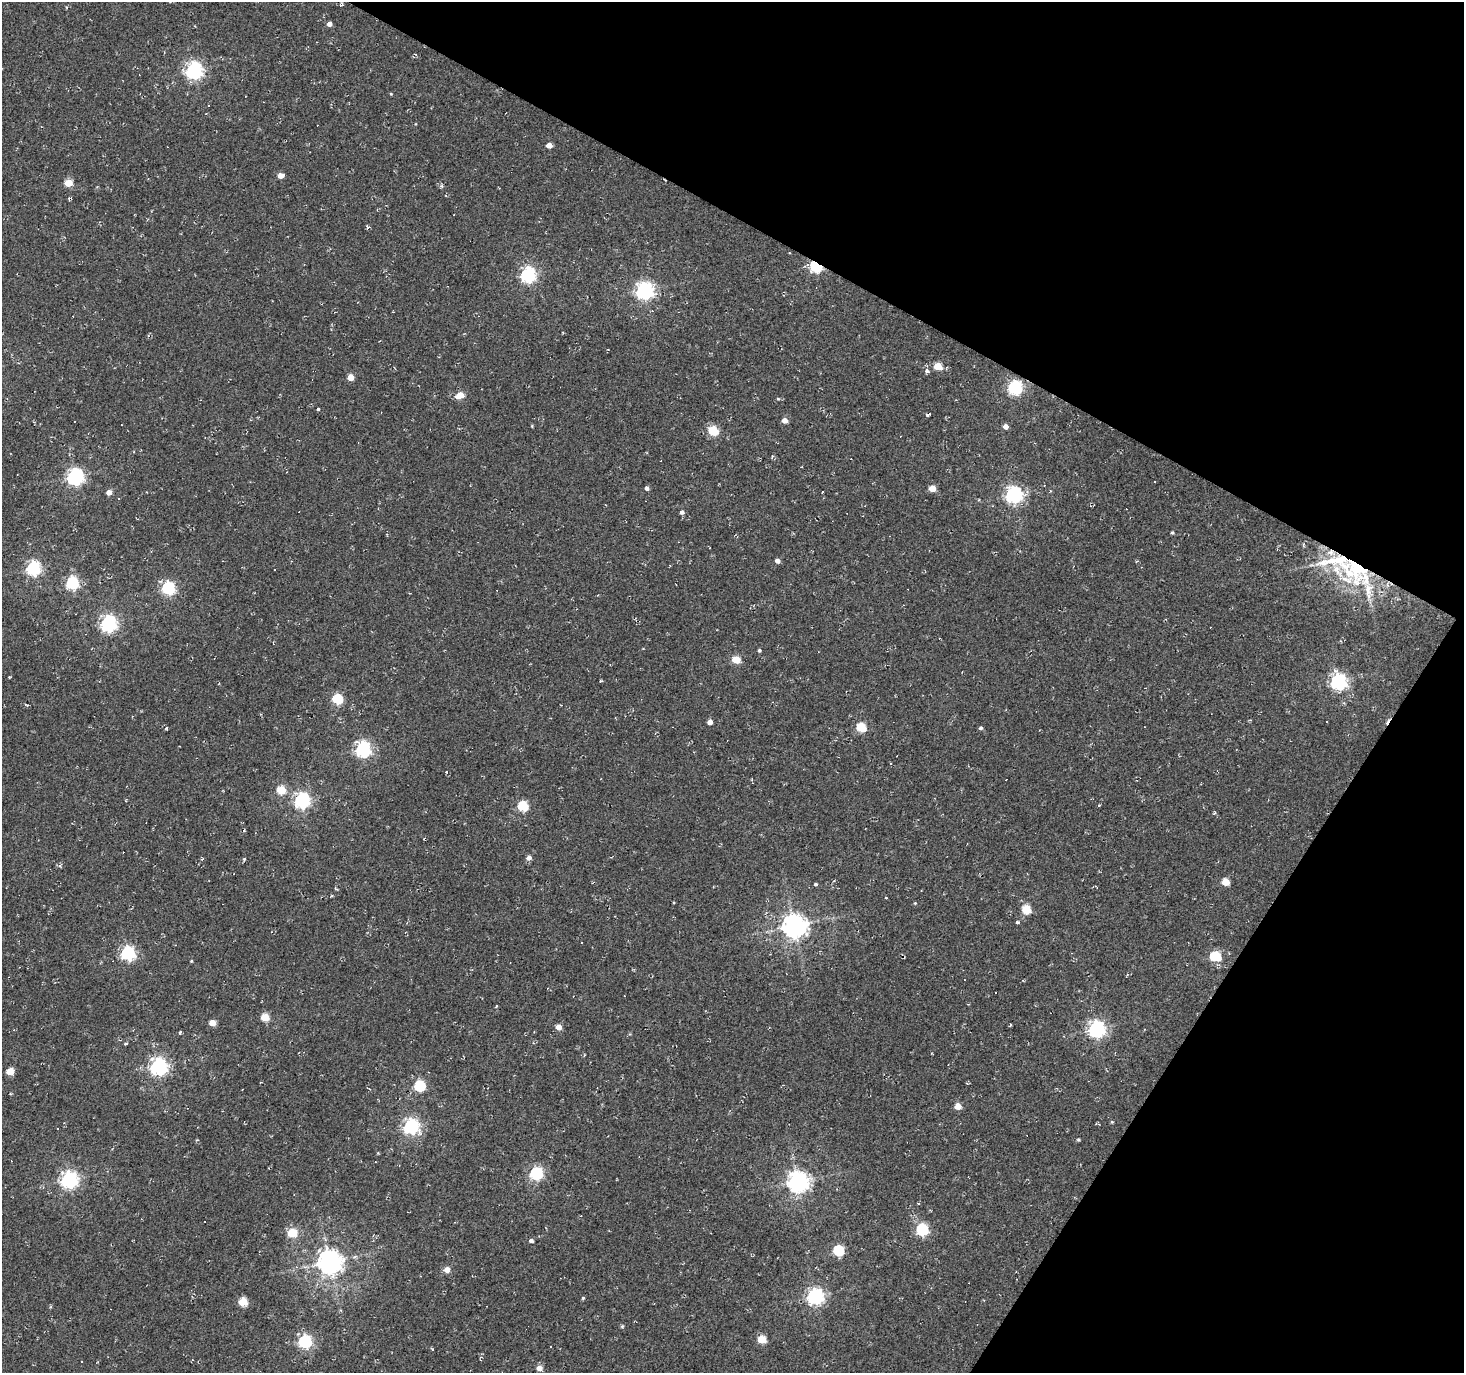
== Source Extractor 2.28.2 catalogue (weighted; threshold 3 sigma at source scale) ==
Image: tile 8 of 4 x 4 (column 4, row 2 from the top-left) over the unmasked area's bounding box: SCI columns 4386-5847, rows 2932-4302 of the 5853 x 5930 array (HDU 1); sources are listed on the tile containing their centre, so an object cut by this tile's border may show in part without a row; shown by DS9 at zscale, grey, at full resolution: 1 PNG px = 1 image px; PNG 1466 x 1375 px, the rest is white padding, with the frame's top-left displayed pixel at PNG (2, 2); no overlay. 27% of this frame is shown black and not used: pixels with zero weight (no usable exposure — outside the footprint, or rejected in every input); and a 3 px margin inside the footprint's outer edge (the drizzle kernel's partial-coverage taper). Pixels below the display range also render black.
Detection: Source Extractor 2.28.2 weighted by HDU 2 'WHT'; one run over the whole footprint, this tile lists its part. Background 0.0019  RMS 0.0051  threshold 0.0231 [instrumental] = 3 sigma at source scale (4.5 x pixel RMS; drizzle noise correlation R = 1.50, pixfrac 1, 0.0396/0.0396 arcsec/px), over >= 5 px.
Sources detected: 138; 31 cosmic-ray / hot-pixel residue — not listed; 4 inside a brighter listed object's ellipse — not listed separately; the other 103 listed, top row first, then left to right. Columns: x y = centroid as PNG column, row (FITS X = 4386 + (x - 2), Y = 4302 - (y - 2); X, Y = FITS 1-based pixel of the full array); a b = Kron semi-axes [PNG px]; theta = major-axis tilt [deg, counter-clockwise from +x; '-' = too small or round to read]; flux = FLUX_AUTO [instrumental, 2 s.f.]
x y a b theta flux
66 7 5 3 - 0.46
329 24 4 4 - 2.8
194 70 7 7 - 180
391 94 4 3 - 0.46
208 105 2 2 - 0.34
549 145 5 4 - 5.4
281 176 5 4 - 4.5
68 183 5 4 - 14
367 227 7 4 -86 0.72
807 265 5 4 - 1.4
816 266 6 5 - 77
528 275 6 6 - 130
644 290 7 7 - 190
938 366 5 5 - 13
927 371 6 5 - 1.4
351 377 5 5 - 7.8
1015 387 6 6 - 100
460 395 6 4 22 11
778 399 4 4 - 0.56
318 409 3 3 - 0.62
927 415 5 3 - 0.79
785 420 4 4 - 4.6
1006 426 5 4 - 3.2
713 431 5 5 - 29
772 456 5 3 - 0.59
75 476 6 6 - 170
647 488 4 4 - 1.6
932 488 5 4 - 8.9
109 492 5 4 - 3.6
822 492 2 2 - 0.46
1014 495 7 6 - 170
682 512 5 5 - 1.6
1172 533 4 3 - 0.77
777 561 4 4 - 2.7
33 568 6 6 - 110
274 569 3 3 - 2.2
1357 570 47 29 -49 56
72 583 6 6 - 65
168 588 6 6 - 80
108 623 6 6 - 160
759 650 4 3 - 0.82
736 660 5 5 - 16
9 677 3 2 - 0.46
1338 682 7 6 - 160
337 699 5 5 - 37
710 722 4 4 - 3.8
861 727 5 5 - 28
166 728 5 4 - 0.6
981 728 4 4 - 1
363 749 6 6 - 140
891 763 3 2 - 0.42
446 772 3 3 - 0.74
281 790 5 5 - 20
302 800 6 6 - 150
1099 805 3 3 - 0.86
523 806 5 5 - 33
244 830 4 4 - 0.61
529 858 5 5 - 2.5
202 859 4 3 - 0.56
244 859 5 4 - 0.68
1225 882 5 5 - 13
816 884 4 4 - 0.92
886 897 3 2 - 0.61
915 903 4 4 - 0.49
1026 909 5 5 - 23
1017 922 4 3 - 0.89
794 926 8 7 - 490
128 953 6 6 - 110
1215 956 6 5 - 37
191 961 4 3 - 0.49
496 1006 4 2 - 0.44
265 1017 5 5 - 15
212 1023 5 4 - 7.8
559 1027 4 4 - 5.6
1097 1029 7 6 - 180
125 1043 6 3 9 0.55
159 1066 7 6 - 200
10 1071 5 5 - 12
419 1086 6 5 - 49
242 1089 3 2 - 0.56
958 1106 5 4 - 6.9
1112 1122 5 4 - 0.52
411 1126 7 6 - 140
1078 1140 4 3 - 0.61
536 1174 6 6 - 84
69 1180 6 6 - 190
798 1182 7 7 - 350
918 1203 4 2 - 0.36
922 1229 6 6 - 61
292 1233 5 5 - 23
531 1241 4 4 - 1.9
838 1250 6 5 - 40
330 1262 8 8 - 530
296 1267 5 5 - 0.84
447 1270 5 5 - 5.4
815 1296 6 6 - 170
583 1298 4 3 - 0.64
243 1302 5 5 - 20
622 1326 6 4 1 0.61
762 1340 5 5 - 15
305 1341 6 6 - 95
432 1349 3 2 - 0.84
539 1368 5 5 - 4.8
Overlapping masked pixels (flux is a lower limit): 2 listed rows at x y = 816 266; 1357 570